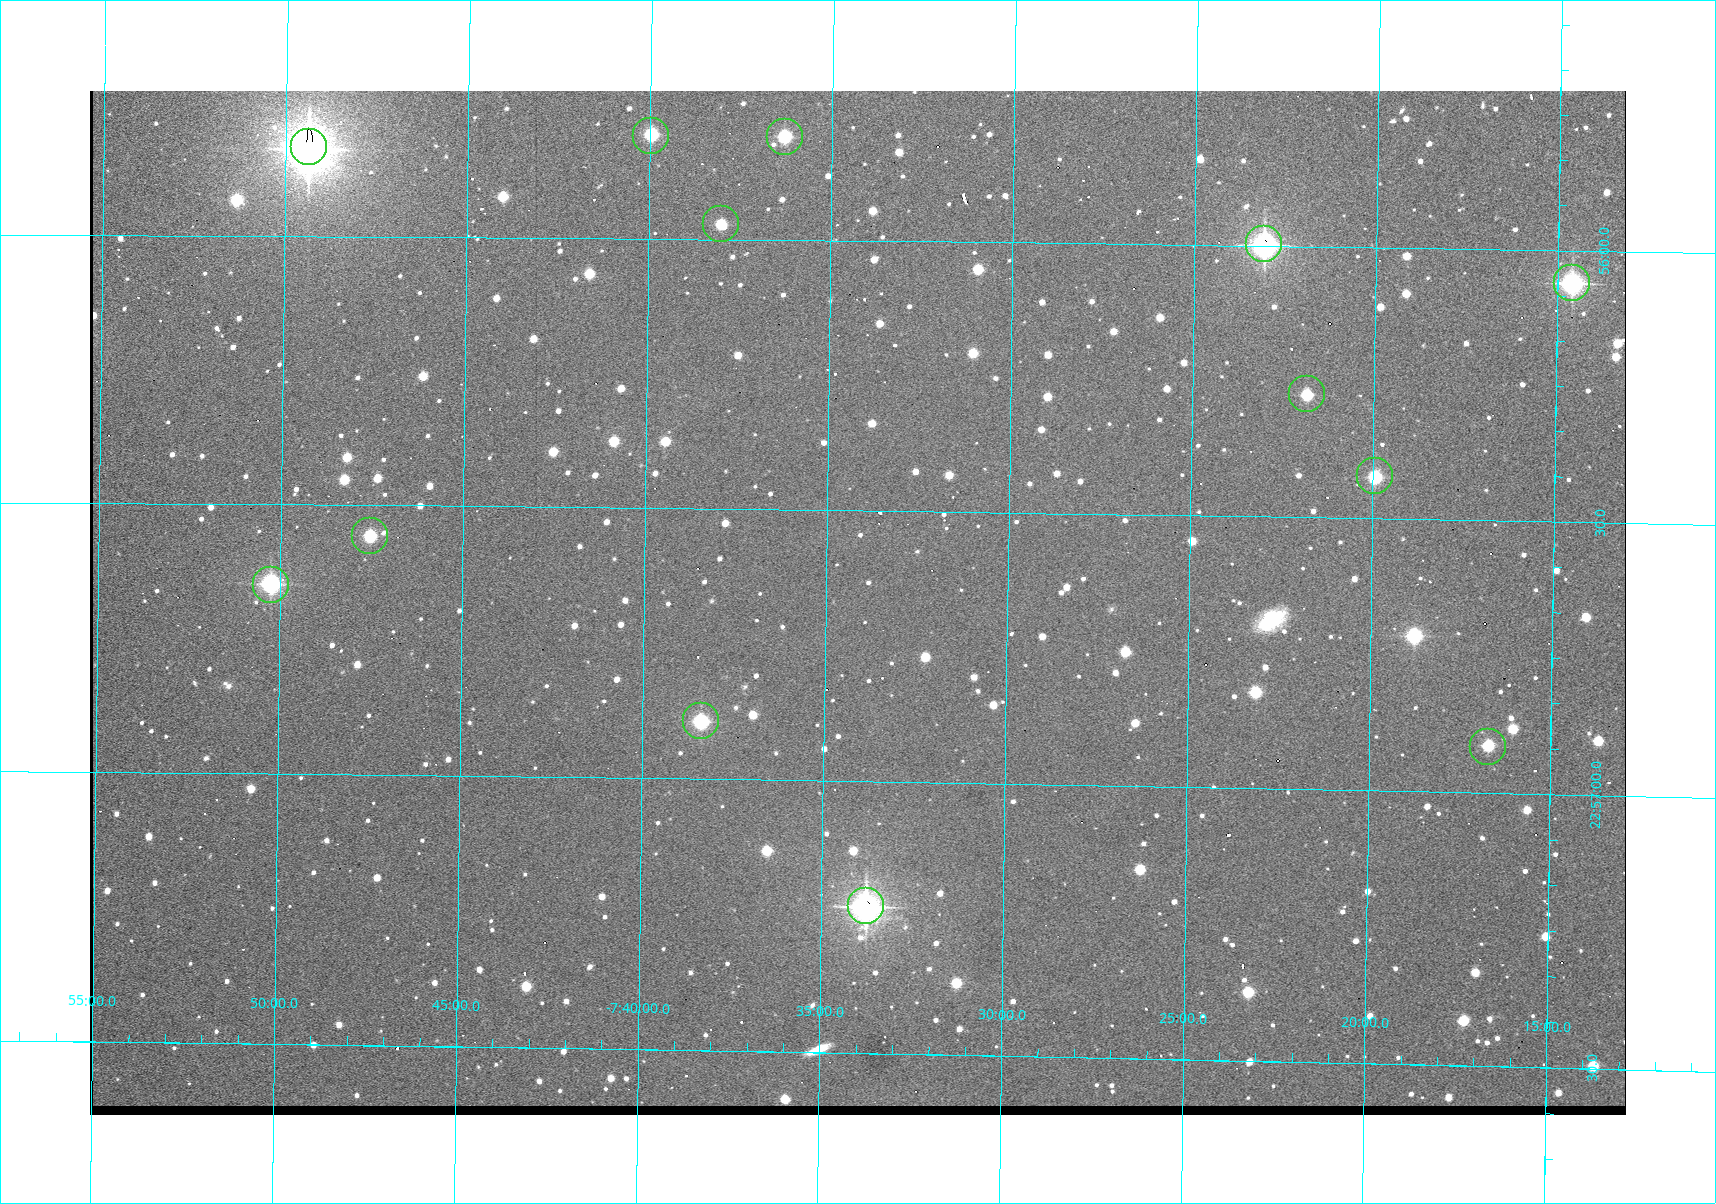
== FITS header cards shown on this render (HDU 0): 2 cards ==
NAXIS1  =                 1536 /fastest changing axis
NAXIS2  =                 1024 /next to fastest changing axis

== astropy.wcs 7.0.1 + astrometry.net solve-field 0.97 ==
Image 1536 x 1024 px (HDU 0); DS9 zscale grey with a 90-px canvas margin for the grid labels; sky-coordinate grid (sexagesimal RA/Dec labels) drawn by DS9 from the SOLVED WCS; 13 Tycho-2 reference stars matched to detected sources circled (green)
Header WCS: none
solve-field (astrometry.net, Tycho-2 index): SOLVED blind (the file carries no WCS)
Solved WCS: RA---TAN-SIP/DEC--TAN-SIP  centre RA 22:56:40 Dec -07:34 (344.17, -7.57 deg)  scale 1.65 arcsec/px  FOV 42.2' x 28.1'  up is -91 deg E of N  parity flipped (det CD > 0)
(file carries no celestial WCS; the grid is the blind solution)
Tycho-2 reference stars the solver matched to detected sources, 13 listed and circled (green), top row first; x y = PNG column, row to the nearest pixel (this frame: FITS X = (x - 90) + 1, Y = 1024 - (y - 91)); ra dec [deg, ICRS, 3 dp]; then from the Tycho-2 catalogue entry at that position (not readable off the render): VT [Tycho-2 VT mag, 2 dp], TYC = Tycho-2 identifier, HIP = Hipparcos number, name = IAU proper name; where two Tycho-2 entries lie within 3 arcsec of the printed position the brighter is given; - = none
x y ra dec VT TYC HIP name
651 136 343.952 -7.666 11.47 5813-94-1 - -
785 137 343.952 -7.605 11.45 5813-60-1 - -
309 147 343.958 -7.823 8.08 5813-175-1 113231 -
721 224 343.993 -7.634 12.58 5813-64-1 - -
1264 244 343.999 -7.385 9.60 5241-730-1 - -
1572 283 344.015 -7.243 10.16 5241-846-1 - -
1307 394 344.068 -7.364 12.32 5241-801-1 - -
1375 476 344.106 -7.332 11.78 5241-786-1 - -
370 536 344.140 -7.792 11.90 5813-158-1 - -
271 585 344.162 -7.837 10.55 5813-181-1 - -
701 721 344.223 -7.639 11.18 5813-80-1 - -
1488 747 344.229 -7.279 12.18 5241-862-1 - -
866 906 344.307 -7.563 9.30 5813-35-1 - -